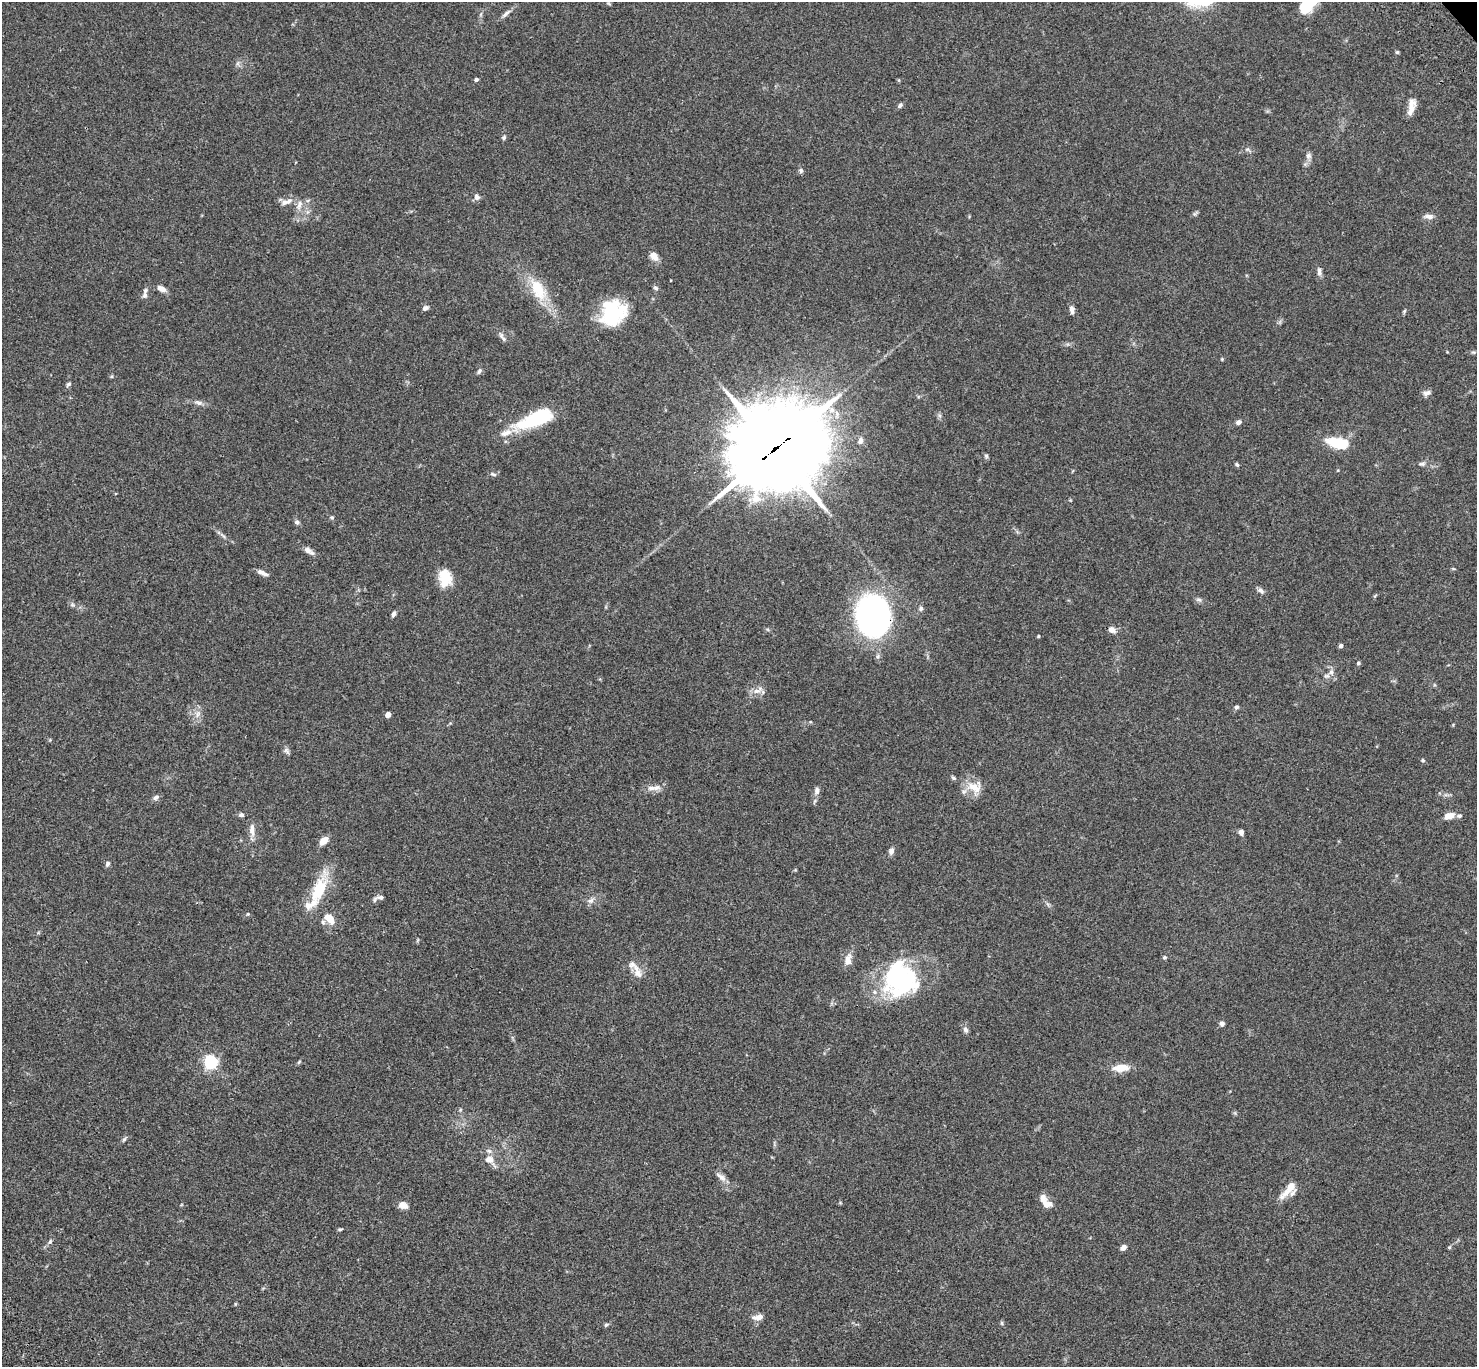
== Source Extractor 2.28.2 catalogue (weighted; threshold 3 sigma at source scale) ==
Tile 7 of 4 x 4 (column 3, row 2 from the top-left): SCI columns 3054-4528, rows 3111-4475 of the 6106 x 6082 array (HDU 1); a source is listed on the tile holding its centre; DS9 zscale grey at full resolution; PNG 1479 x 1369 px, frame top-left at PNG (2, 2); no overlay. Shown black and unused: <1% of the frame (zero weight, under 3 of 4 exposures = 6% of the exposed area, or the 3 px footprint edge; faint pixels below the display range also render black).
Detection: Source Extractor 2.28.2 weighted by HDU 2 'WHT'; one run over the whole footprint, this tile lists its part. Background 0.0592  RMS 0.0053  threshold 0.0239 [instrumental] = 3 sigma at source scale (4.5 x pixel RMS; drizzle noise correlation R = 1.50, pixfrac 1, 0.05/0.05 arcsec/px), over >= 5 px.
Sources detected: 115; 4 inside a brighter object's white glare — not listed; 10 inside a brighter listed object's ellipse — not listed separately; the other 101 listed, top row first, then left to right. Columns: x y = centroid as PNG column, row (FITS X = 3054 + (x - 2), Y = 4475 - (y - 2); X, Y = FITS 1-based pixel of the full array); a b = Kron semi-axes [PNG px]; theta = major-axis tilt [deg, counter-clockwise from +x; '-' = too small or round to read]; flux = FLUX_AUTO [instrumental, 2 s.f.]
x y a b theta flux
1311 3 21 12 64 12
481 14 6 4 71 0.82
506 14 15 5 40 2.1
1397 52 5 4 - 0.68
476 79 5 4 - 0.98
900 105 7 5 51 1.1
1411 106 20 8 81 4.4
504 137 6 5 - 0.91
1247 149 7 4 -18 0.93
1308 156 9 8 - 1.9
801 170 7 5 -70 1
477 197 8 7 - 1.8
284 202 9 7 24 2
299 205 15 6 72 2.9
1429 216 12 6 -5 2.3
654 256 11 7 -51 3.9
1319 271 12 6 -87 1.8
656 288 6 5 - 1.1
161 289 11 6 -28 3
538 289 31 16 -62 17
145 295 10 6 87 1.9
425 308 7 5 21 1.6
1072 310 12 5 -79 2
612 311 27 23 -85 32
1404 311 6 4 45 0.64
501 335 9 6 -76 1.7
1222 359 5 4 - 0.53
479 371 8 4 58 0.96
69 384 7 4 43 0.94
1427 393 11 6 16 2
199 403 11 6 -20 1.9
535 419 43 15 21 34
1238 422 7 5 25 1.6
860 440 8 6 70 2
1337 443 23 10 -11 17
775 449 34 27 33 6600
986 456 6 5 - 0.82
1237 464 6 4 -66 0.73
1422 464 9 5 -5 1.3
493 474 8 4 -14 1
332 517 6 5 - 0.8
297 522 7 5 -10 1.3
223 536 9 3 -45 1.1
308 551 15 6 -33 2.7
261 572 10 6 -21 2.2
445 579 18 16 78 9.6
1261 591 10 6 -41 1.7
1199 599 9 4 -1 1.1
921 608 7 5 61 1.1
872 612 32 24 -32 180
394 614 6 4 69 1.4
1112 630 8 6 -32 2.9
1038 636 4 3 - 0.45
1341 646 4 4 - 1.5
878 656 7 4 71 0.95
1358 663 5 4 - 0.92
1331 672 8 6 -88 2
758 690 18 7 30 3.6
1236 707 5 5 - 1
198 714 11 5 71 2.4
388 715 4 4 - 4
286 750 10 6 -45 1.4
1423 760 5 4 - 0.68
953 778 7 4 -44 0.84
974 787 20 12 -26 8.1
651 788 14 7 -5 3.1
817 791 10 7 83 2
156 797 8 6 32 1.6
241 815 7 6 - 1.3
1449 816 12 7 16 4.8
252 830 17 7 -87 3.7
1241 832 7 6 - 1.8
324 841 9 5 41 6.2
891 851 8 6 75 2.1
107 864 7 5 58 1.2
319 890 35 16 66 20
381 897 9 6 -2 1.9
591 900 9 7 35 2
248 914 5 4 - 0.59
329 918 12 8 -46 6.6
1164 957 5 5 - 0.76
848 960 14 8 79 4.3
637 972 23 9 -67 5.3
900 981 41 36 30 61
1222 1024 6 6 - 1.6
965 1030 9 7 -68 1.6
211 1062 6 6 - 82
299 1062 7 3 53 0.63
1121 1068 14 7 5 8.6
124 1139 7 5 61 0.96
489 1159 11 9 -5 3.9
721 1176 19 7 -40 3
1289 1189 30 9 48 7.9
1046 1204 12 9 -10 3.9
403 1205 11 8 -21 3.3
340 1229 6 4 9 0.73
50 1242 7 5 68 0.97
1123 1248 7 5 37 2.3
758 1317 12 7 13 3.4
1002 1323 6 4 -72 0.66
606 1325 6 4 42 0.94
Overlapping masked pixels (flux is a lower limit): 2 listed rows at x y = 775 449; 872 612
Isophote crosses this tile's border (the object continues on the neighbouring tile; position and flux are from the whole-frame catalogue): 1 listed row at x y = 1311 3